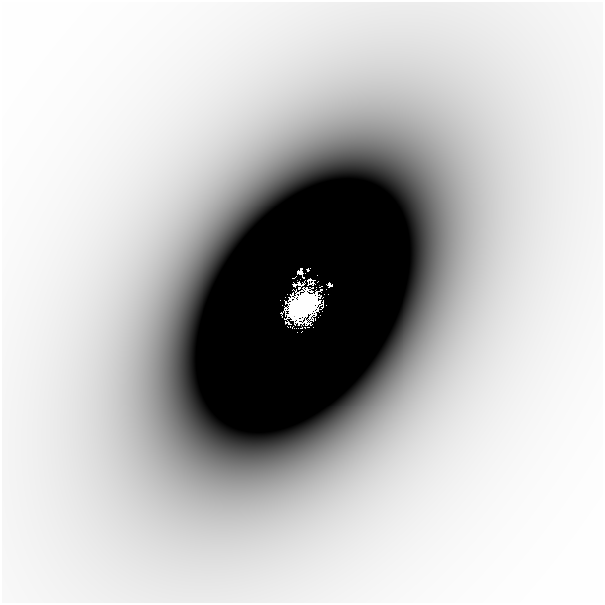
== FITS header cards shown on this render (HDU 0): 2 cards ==
NAXIS1  =                  601
NAXIS2  =                  601

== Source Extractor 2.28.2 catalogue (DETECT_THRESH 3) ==
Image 601 x 601 px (HDU 0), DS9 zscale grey, 1 PNG px = 1 image px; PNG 605 x 605 px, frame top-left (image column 1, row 601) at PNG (2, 2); no overlay
Background -2.15e-05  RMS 6.1e-06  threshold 1.82e-05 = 3 sigma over >= 5 px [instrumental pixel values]
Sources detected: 6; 1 with non-positive FLUX_AUTO (blend fragments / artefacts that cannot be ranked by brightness) is not listed; the other 5 listed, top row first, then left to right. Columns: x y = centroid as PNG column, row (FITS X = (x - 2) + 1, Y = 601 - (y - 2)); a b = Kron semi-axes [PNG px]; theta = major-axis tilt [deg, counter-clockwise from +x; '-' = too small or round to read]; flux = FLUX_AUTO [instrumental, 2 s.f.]
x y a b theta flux
308 270 3 2 - 0.03
300 272 6 5 - 0.046
330 285 4 3 - 0.13
303 305 16 11 40 43
288 323 4 2 - 0.0066
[1 non-positive-flux detection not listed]